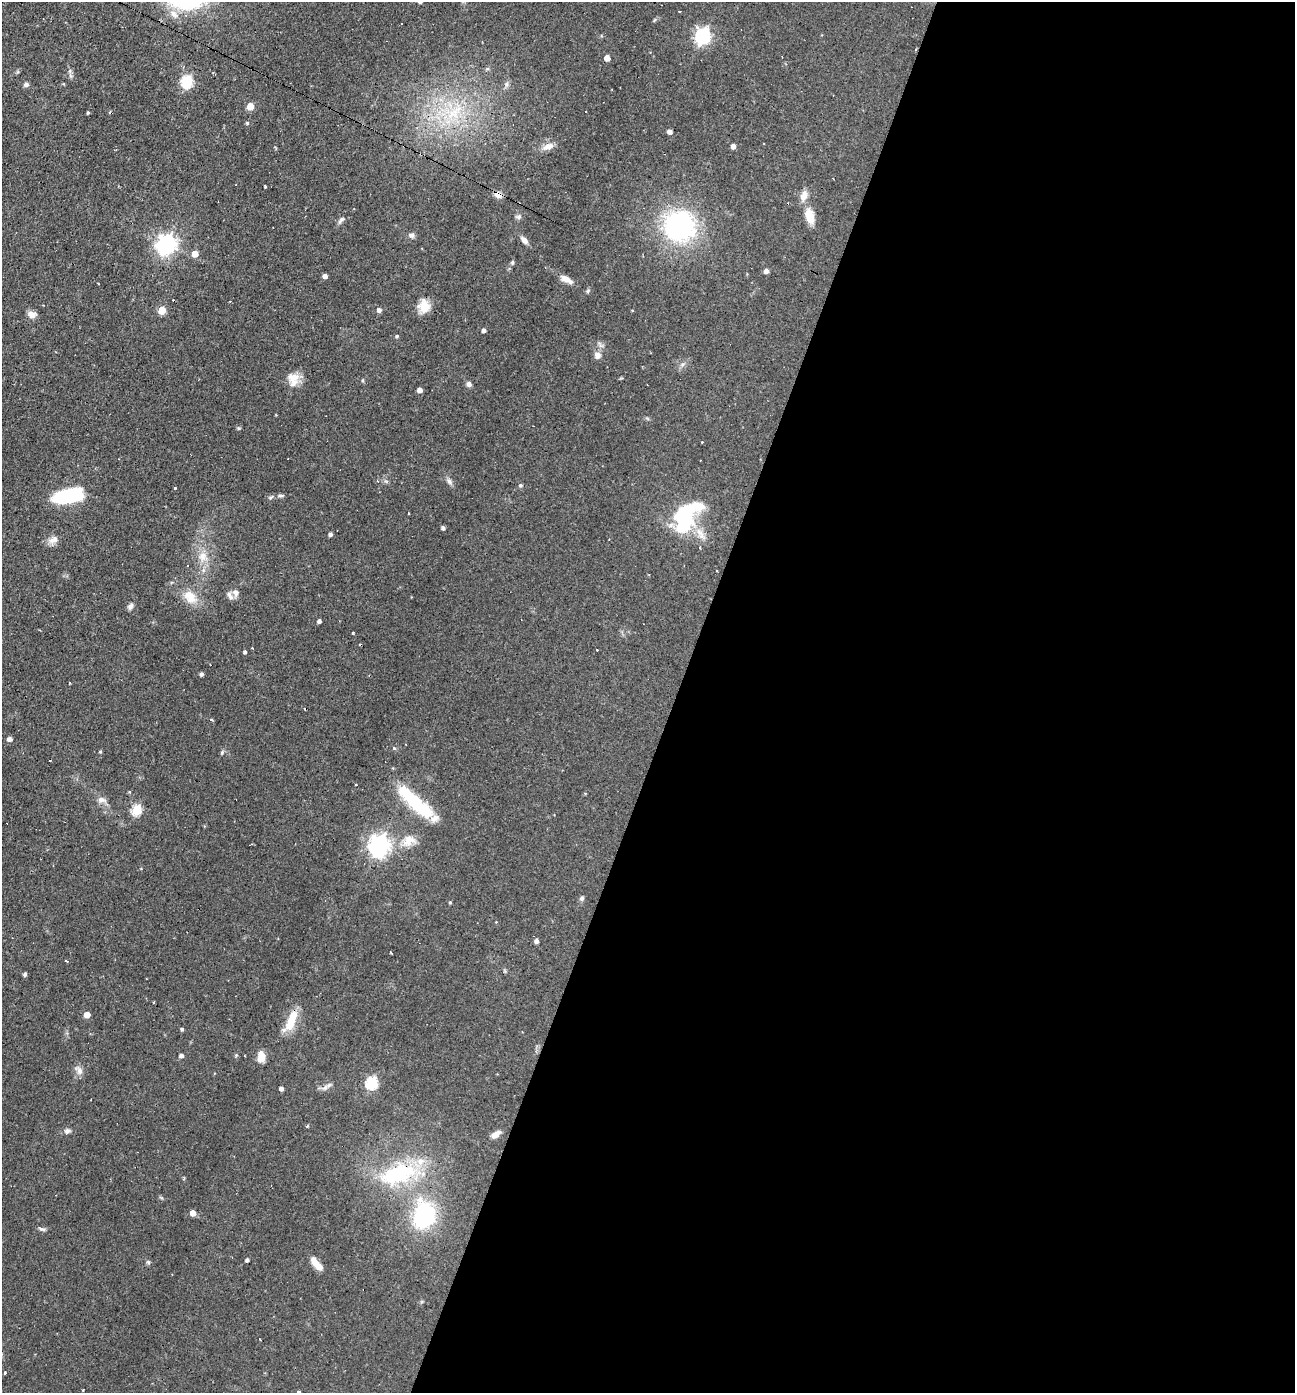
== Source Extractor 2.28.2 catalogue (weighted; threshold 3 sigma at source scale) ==
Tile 12 of 4 x 4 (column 4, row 3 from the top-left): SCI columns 4016-5308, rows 1392-2782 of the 5577 x 5563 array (HDU 1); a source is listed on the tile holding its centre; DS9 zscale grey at full resolution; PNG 1297 x 1395 px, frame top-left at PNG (2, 2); no overlay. Shown black and unused: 48% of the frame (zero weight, under 2 of 3 exposures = <1% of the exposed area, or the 3 px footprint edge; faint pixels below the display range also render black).
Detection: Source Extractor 2.28.2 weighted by HDU 2 'WHT'; one run over the whole footprint, this tile lists its part. Background 0.0587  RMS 0.0051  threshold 0.0227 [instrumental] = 3 sigma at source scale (4.5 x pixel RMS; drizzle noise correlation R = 1.50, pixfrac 1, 0.05/0.05 arcsec/px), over >= 5 px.
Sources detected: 123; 1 inside a brighter object's white glare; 17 cosmic-ray / hot-pixel residue — not listed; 2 inside a brighter listed object's ellipse — not listed separately; the other 103 listed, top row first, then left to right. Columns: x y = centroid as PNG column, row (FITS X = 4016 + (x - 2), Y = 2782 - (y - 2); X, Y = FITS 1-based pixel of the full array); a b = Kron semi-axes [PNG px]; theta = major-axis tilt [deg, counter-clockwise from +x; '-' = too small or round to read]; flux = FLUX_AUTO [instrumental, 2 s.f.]
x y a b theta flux
174 14 15 8 -45 4
703 36 7 6 - 130
607 58 5 4 - 4.5
487 69 6 4 18 0.7
187 82 6 6 - 43
507 84 8 7 - 1.5
26 85 7 6 - 1.2
250 106 5 5 - 8.8
456 111 29 13 68 18
88 113 4 3 - 0.6
247 123 4 4 - 0.72
670 132 4 4 - 2.6
733 146 4 4 - 2.6
548 147 18 7 22 3.7
265 186 4 3 - 0.95
498 195 7 6 - 3.4
804 196 15 8 75 4.2
810 216 20 10 -76 7.3
519 217 7 6 - 1.3
341 220 12 5 48 1.5
679 227 27 26 - 87
412 235 8 6 -19 1.6
524 240 10 6 -48 2.7
166 244 8 7 - 250
195 254 5 5 - 5.9
512 262 6 4 88 0.84
766 271 5 4 - 2.3
325 276 4 4 - 2.2
566 279 16 7 -29 4.2
588 291 6 5 - 0.86
424 306 15 12 89 7.6
162 310 5 5 - 14
379 310 5 5 - 1.8
32 315 9 7 -20 3.6
484 330 4 4 - 1.6
397 336 5 4 - 0.66
597 355 9 9 - 2.7
682 364 7 4 2 1.1
293 379 18 14 -82 6.6
469 384 7 6 - 1.5
419 390 4 4 - 3.1
238 428 5 5 - 0.66
377 481 4 4 - 0.59
449 481 9 6 -46 1.7
520 485 6 5 - 0.78
175 488 3 2 - 0.61
280 495 9 4 5 1.2
68 496 27 12 11 43
271 497 7 3 37 0.73
686 517 37 21 58 47
443 528 4 3 - 1.2
330 534 4 4 - 1.5
700 534 16 8 -52 4.8
53 540 14 9 25 3.3
203 556 16 11 77 6.6
236 593 8 8 - 2.2
230 596 12 6 -63 2.3
190 597 22 15 -41 8.6
130 606 9 6 61 1.6
319 621 4 4 - 1.6
245 652 3 3 - 0.94
201 674 4 3 - 1.1
370 676 3 2 - 0.4
9 739 5 4 - 2.3
394 748 4 4 - 0.88
100 751 4 3 - 0.68
222 752 6 4 78 0.73
50 761 3 2 - 0.39
356 784 2 2 - 0.58
101 800 12 8 -5 2.7
415 803 52 13 -42 31
137 810 6 5 - 35
408 841 21 13 19 7.9
379 845 8 7 - 300
582 898 7 6 - 1.1
450 902 4 3 - 0.58
496 922 3 3 - 0.45
536 941 5 4 - 1.6
66 961 4 2 - 1.2
25 974 5 4 - 0.85
87 1015 5 4 - 5.3
291 1020 31 11 69 11
182 1029 4 3 - 0.8
236 1055 4 4 - 0.59
181 1056 4 4 - 1.7
261 1056 14 9 -85 4.5
79 1070 14 8 -55 2.6
372 1083 6 6 - 51
281 1088 4 4 - 1.8
325 1088 10 6 37 2.1
67 1131 9 6 2 1.7
495 1134 11 6 33 3.4
397 1174 54 26 16 42
193 1213 5 4 - 4.6
425 1217 22 16 45 45
41 1229 8 4 -18 1.1
247 1260 4 4 - 1.4
148 1262 6 5 - 0.84
318 1266 13 7 -55 4
260 1339 3 2 - 0.44
5 1373 4 3 - 0.43
83 1390 2 2 - 0.48
299 1392 3 3 - 1.2
Overlapping masked pixels (flux is a lower limit): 2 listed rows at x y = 498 195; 370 676
Isophote crosses this tile's border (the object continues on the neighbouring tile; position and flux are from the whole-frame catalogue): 1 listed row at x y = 299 1392